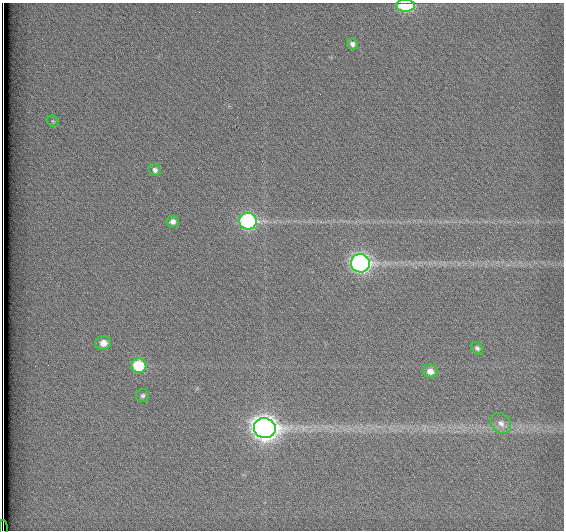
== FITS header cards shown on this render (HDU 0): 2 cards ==
NAXIS1  =                  562          / # of pixels in <axis direction>
NAXIS2  =                  528          / # of pixels in <axis direction>

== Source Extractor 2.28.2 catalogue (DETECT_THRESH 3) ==
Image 562 x 528 px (HDU 0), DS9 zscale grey, 1 PNG px = 1 image px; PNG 566 x 532 px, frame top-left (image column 1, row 528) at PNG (2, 3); each listed source drawn as its Kron ellipse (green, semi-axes under 4 px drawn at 4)
Background 1790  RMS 4.7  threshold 14.2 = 3 sigma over >= 5 px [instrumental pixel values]
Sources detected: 15; all 15 listed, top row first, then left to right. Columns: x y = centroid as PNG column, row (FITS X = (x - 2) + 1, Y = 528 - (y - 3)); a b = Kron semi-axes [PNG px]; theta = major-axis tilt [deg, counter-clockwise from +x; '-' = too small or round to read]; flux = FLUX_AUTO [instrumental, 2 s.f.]
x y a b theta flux
405 5 9 6 -2 15000
352 44 6 5 - 1100
53 121 6 5 - 440
155 170 6 5 - 930
173 221 6 6 - 1400
248 221 8 8 - 62000
360 263 9 9 - 120000
103 343 8 7 - 2800
477 348 7 5 -46 800
139 366 7 7 - 15000
430 371 7 6 - 2400
143 396 6 6 - 760
501 423 11 9 -46 2300
265 428 11 10 - 320000
3 528 7 2 -89 1700
At the frame edge (FLAGS 8, measured only in part): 2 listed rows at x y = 405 5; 3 528